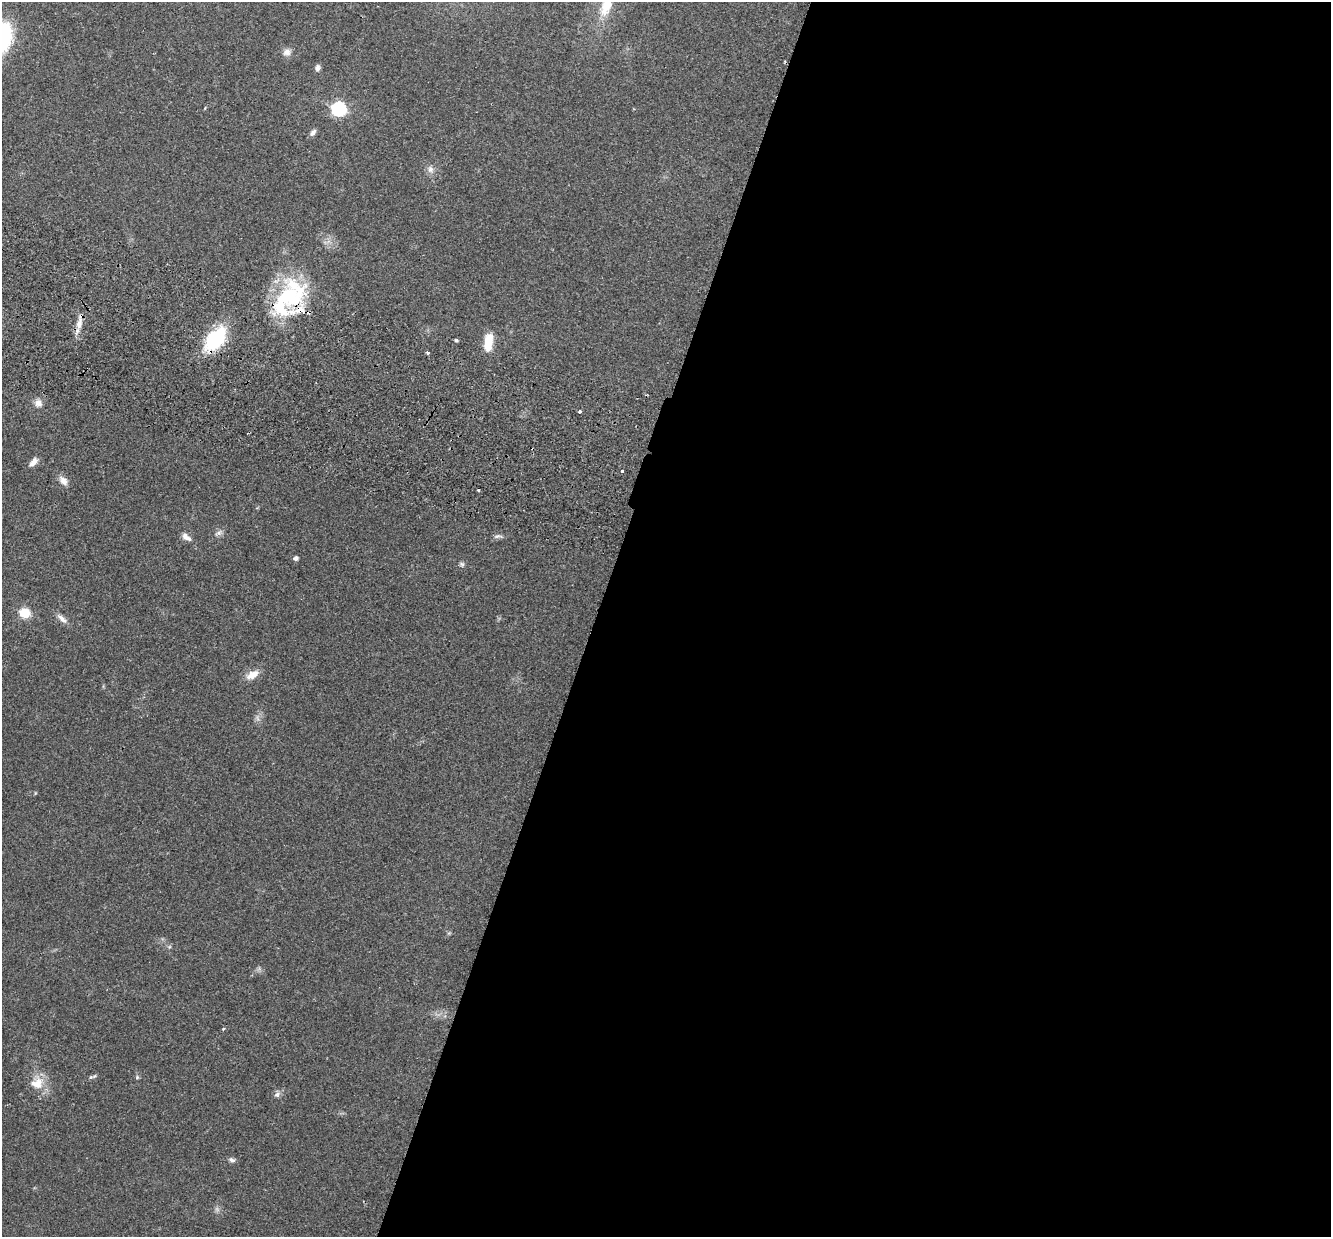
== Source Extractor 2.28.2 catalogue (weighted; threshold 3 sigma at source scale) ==
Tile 12 of 4 x 4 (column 4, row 3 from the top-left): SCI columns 4009-5337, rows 1422-2656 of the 5357 x 5440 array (HDU 1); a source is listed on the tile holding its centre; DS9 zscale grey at full resolution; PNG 1333 x 1239 px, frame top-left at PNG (2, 2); no overlay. Shown black and unused: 55% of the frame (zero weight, under 2 of 3 exposures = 3% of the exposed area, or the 3 px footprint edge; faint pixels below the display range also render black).
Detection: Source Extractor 2.28.2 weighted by HDU 2 'WHT'; one run over the whole footprint, this tile lists its part. Background 0.0531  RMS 0.0079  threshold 0.0354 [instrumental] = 3 sigma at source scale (4.5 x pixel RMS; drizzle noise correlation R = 1.50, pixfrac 1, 0.05/0.05 arcsec/px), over >= 5 px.
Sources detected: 35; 1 cosmic-ray / hot-pixel residue — not listed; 2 inside a brighter listed object's ellipse — not listed separately; the other 32 listed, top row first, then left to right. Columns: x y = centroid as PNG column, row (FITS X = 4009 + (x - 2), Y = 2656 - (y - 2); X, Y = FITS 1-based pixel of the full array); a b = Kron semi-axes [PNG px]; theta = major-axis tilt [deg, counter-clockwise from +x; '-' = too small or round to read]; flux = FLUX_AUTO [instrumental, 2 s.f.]
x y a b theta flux
606 6 28 13 68 20
287 52 10 9 - 3.9
317 68 7 5 83 2.9
338 109 6 6 - 140
313 132 9 6 46 3
430 169 9 8 - 3.4
290 297 46 32 55 74
79 324 16 7 79 6.5
215 339 18 11 51 75
456 340 5 3 - 1.1
488 342 18 8 82 17
428 353 3 3 - 2.6
38 403 10 10 - 4.5
579 412 3 3 - 2.1
33 462 12 7 49 4.1
622 471 3 2 - 2.1
63 481 14 9 -49 4.8
479 490 3 3 - 9.4
218 533 11 5 32 2.5
498 536 14 5 2 2.2
186 537 14 7 -35 4.1
295 558 5 4 - 2.5
462 564 7 5 -44 1.4
25 613 6 5 - 51
62 619 18 6 -44 4.3
252 675 16 9 29 8.1
224 1029 4 4 - 1.3
93 1076 12 4 20 1.6
137 1077 5 5 - 1
37 1083 18 15 28 12
277 1095 8 7 - 2.3
232 1160 9 5 -29 2
Overlapping masked pixels (flux is a lower limit): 3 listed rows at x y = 290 297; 79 324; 215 339
Isophote crosses this tile's border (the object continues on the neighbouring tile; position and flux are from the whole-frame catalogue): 1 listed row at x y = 606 6